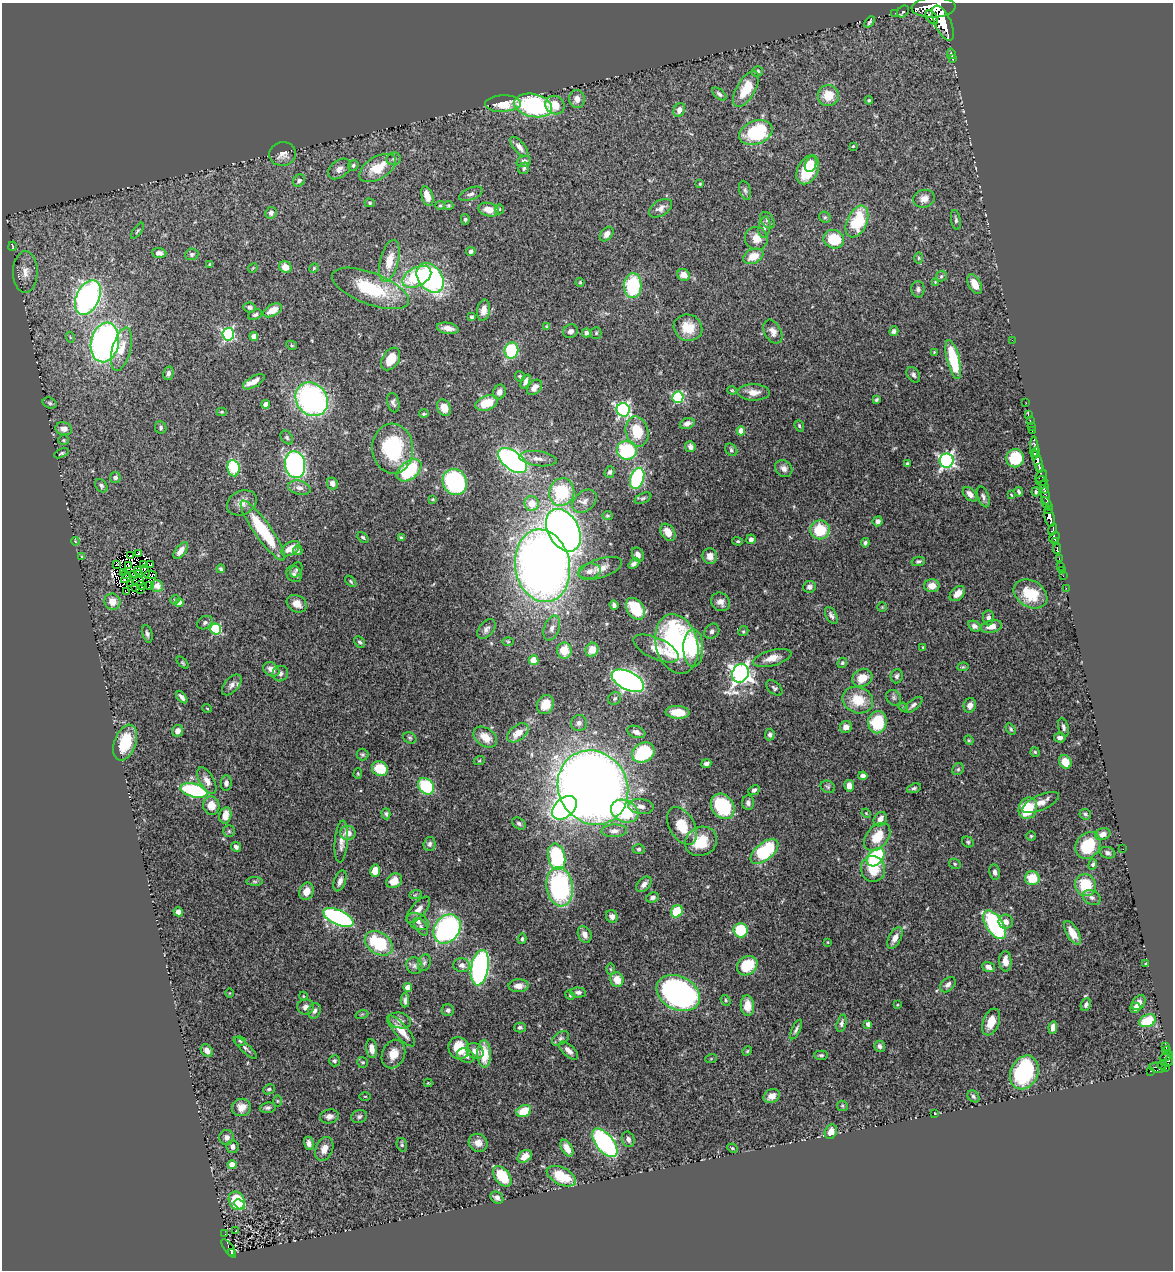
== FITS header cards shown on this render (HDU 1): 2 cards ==
NAXIS1  =                 1171
NAXIS2  =                 1268

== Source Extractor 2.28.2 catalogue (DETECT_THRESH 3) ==
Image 1171 x 1268 px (HDU 1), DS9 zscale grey, 1 PNG px = 1 image px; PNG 1175 x 1272 px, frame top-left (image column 1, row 1268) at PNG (2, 3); each listed source drawn as its Kron ellipse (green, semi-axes under 4 px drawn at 4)
Background 0.518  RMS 0.025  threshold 0.0756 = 3 sigma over >= 5 px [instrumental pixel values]
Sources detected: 492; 6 with non-positive FLUX_AUTO (blend fragments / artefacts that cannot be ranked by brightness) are neither listed nor drawn; the other 486 listed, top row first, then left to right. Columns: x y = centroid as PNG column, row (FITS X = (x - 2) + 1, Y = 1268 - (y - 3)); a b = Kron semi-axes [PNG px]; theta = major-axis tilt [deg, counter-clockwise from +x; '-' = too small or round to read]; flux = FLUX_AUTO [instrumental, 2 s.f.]
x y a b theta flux
934 8 22 10 2 3500
903 12 6 5 - 2.4
895 13 2 2 - 6.4
932 17 8 5 -52 280
870 22 6 3 48 3.7
943 23 19 8 -65 2100
951 54 5 3 - 2.5
953 59 3 2 - 1.3
757 71 6 5 - 4
746 89 20 9 59 44
719 94 8 5 -40 4.1
828 95 10 10 - 32
577 99 9 7 -83 12
869 100 4 4 - 2.4
503 104 18 8 3 39
533 105 19 11 -12 230
555 105 10 9 - 27
679 110 7 5 68 9.7
756 132 17 11 20 120
853 146 3 2 - 1.4
519 147 12 5 -50 10
283 154 13 12 - 15
394 159 7 6 - 4.1
524 161 7 5 20 6.7
811 164 8 5 70 13
353 165 5 5 - 3.6
377 168 20 11 31 46
524 168 6 5 - 3.5
339 169 13 8 38 10
808 170 15 10 63 60
299 181 6 5 - 5.3
700 184 4 3 - 1.8
745 190 10 5 -74 3.8
471 194 12 6 21 6.4
427 196 10 5 -73 18
924 199 11 8 14 13
370 203 5 4 - 2.2
440 205 5 4 - 2.2
449 206 5 4 - 2.1
661 208 12 7 31 9.4
499 209 5 4 - 2.2
489 210 10 6 -14 18
271 213 6 5 - 5.4
825 217 6 5 - 2.6
465 219 5 4 - 2.6
767 220 9 6 -55 4.5
956 220 10 4 -80 4.3
857 222 17 10 66 91
764 227 10 6 82 6.7
138 231 9 3 53 2.6
607 234 8 5 50 7.5
756 238 12 11 - 18
834 239 10 9 - 68
12 246 5 2 - 1.5
471 251 5 4 - 4.1
159 253 7 5 -5 6.7
192 254 6 6 - 3.6
753 256 10 7 25 23
918 258 6 4 -89 2.1
389 261 21 9 76 32
210 264 3 3 - 2.2
285 267 6 5 - 15
253 268 5 4 - 1.6
314 268 5 4 - 1.7
25 272 21 12 90 23
684 275 7 5 -29 14
941 276 6 5 - 3
417 277 15 9 27 110
430 278 16 12 -53 320
580 282 4 4 - 1.7
935 282 3 3 - 1.4
975 284 10 6 -61 24
633 286 12 8 88 130
370 288 41 16 -21 100
918 289 8 6 -89 4.6
88 297 18 11 64 510
250 307 6 5 - 5
272 310 10 5 29 20
484 310 11 6 80 13
255 315 7 5 24 4.1
472 317 3 3 - 2.7
546 326 3 3 - 1.3
448 328 11 5 -9 13
688 328 14 13 - 31
570 331 7 6 - 6.6
894 331 5 4 - 4.8
773 332 13 8 -62 11
586 333 4 4 - 6.8
596 333 5 5 - 2.7
228 334 6 6 - 240
254 336 4 4 - 15
70 337 5 3 - 1.7
1012 340 2 2 - 68
105 342 20 14 79 540
292 345 6 4 -29 2.2
121 349 22 9 75 26
511 350 8 7 - 120
934 352 4 4 - 1.5
391 359 12 8 58 34
953 360 20 6 -76 95
168 373 7 5 80 5.1
913 375 8 6 -58 4.7
520 376 5 5 - 2.9
525 381 7 4 66 6.3
254 382 12 5 30 13
535 387 9 6 47 11
732 390 4 4 - 1.7
499 392 7 6 - 8.1
754 392 16 8 -1 15
678 397 6 5 - 160
312 399 18 15 -51 400
876 400 4 3 - 2.7
50 403 7 5 -17 3.2
393 403 10 6 -77 5.5
487 403 12 7 21 37
1026 403 2 2 - 7.3
265 404 4 4 - 11
444 408 8 6 -68 21
623 410 7 6 - 360
222 412 5 4 - 1.9
424 414 5 3 - 2.5
1028 415 3 2 - 7.1
1030 420 3 2 - 15
687 423 7 5 19 8.2
799 426 6 4 -70 2.6
1031 427 2 2 - 6.3
161 428 6 5 - 3.5
64 429 8 6 -11 13
741 431 4 4 - 19
1032 431 2 2 - 5.1
637 432 15 11 -77 53
287 437 8 5 -51 3.5
64 440 5 4 - 1.9
690 447 5 5 - 6.2
1034 448 11 4 -88 600
393 449 25 20 -85 130
627 450 10 9 - 120
731 450 7 5 -49 3.5
1036 452 4 2 - 290
61 453 7 4 24 2.5
1015 458 9 9 - 73
538 459 19 7 -7 12
513 461 17 9 -37 510
947 461 7 7 - 440
1038 462 11 4 -73 850
908 464 4 3 - 3.3
295 465 13 10 -79 340
233 468 8 6 -82 100
784 468 9 8 - 8.2
1039 468 4 3 - 210
409 470 14 9 38 110
610 472 6 5 - 4.1
1041 476 7 5 53 130
115 478 5 5 - 6.2
637 478 11 6 72 220
1041 481 6 4 1 92
455 482 13 12 - 200
332 483 6 5 - 8.4
101 486 7 5 -51 3.9
1044 487 6 2 -77 66
299 488 11 7 -14 9.3
562 492 14 12 71 99
1019 492 5 3 - 3.4
1036 492 4 3 - 2.7
970 494 8 5 -46 9.9
1011 495 4 3 - 1.4
1046 496 9 3 -83 210
983 497 11 5 -70 5.4
643 498 9 5 25 3.9
433 499 4 3 - 1.6
585 501 14 9 41 12
242 503 15 11 27 15
532 503 7 7 - 25
1047 504 8 4 -54 280
1048 509 3 2 - 120
607 516 5 4 - 2.1
1049 517 10 5 -76 910
878 521 5 5 - 6.6
563 530 23 15 -60 1400
820 530 10 9 - 56
1053 530 6 4 75 210
263 531 36 8 -54 100
668 532 9 6 -57 19
363 537 6 3 -41 2.5
1054 537 6 5 - 500
401 538 4 3 - 2.3
751 539 5 4 - 6.5
75 541 4 3 - 1.3
738 541 5 4 - 2.1
1055 541 4 3 - 350
865 543 5 4 - 4
291 549 10 6 35 21
1057 549 5 3 - 110
298 550 5 4 - 3.6
181 551 10 5 52 12
139 554 3 2 - 6.8
638 555 7 5 -66 9.3
130 556 3 2 - 3
710 556 8 7 - 11
82 557 4 2 - 1.4
1059 558 3 2 - 35
918 561 7 4 12 3.4
143 564 3 2 - 1.8
151 564 3 2 - 1.5
634 564 6 4 39 5.7
117 565 3 2 - 3.8
129 565 3 2 - 3.2
542 566 37 27 -79 1500
1061 567 3 3 - 21
600 568 23 9 19 20
221 569 4 3 - 2.6
296 570 8 5 63 3.3
137 571 3 2 - 2.6
589 571 11 7 12 10
1062 571 2 2 - 3.6
123 572 4 2 - 3.1
145 572 6 2 -69 5.9
139 574 3 2 - 1.4
294 574 8 7 - 5.8
126 575 3 2 - 2.9
133 575 3 2 - 1.8
150 575 6 3 1 5
1063 576 2 2 - 7.4
126 578 6 3 49 3.5
138 581 6 2 23 0.13
351 581 7 4 -46 2.4
131 583 4 2 - 0.49
141 585 4 2 - 1.7
149 586 3 2 - 2.1
157 586 6 5 - 8.4
932 586 8 6 0 17
136 587 3 3 - 4.1
809 587 6 6 - 6.1
1066 588 2 2 - 8.1
140 590 3 2 - 1.9
127 592 3 3 - 4.7
957 594 9 6 44 16
1030 594 18 13 -31 48
175 600 5 4 - 2.2
112 602 8 8 - 18
720 602 10 8 -46 9.6
179 603 4 4 - 11
297 604 10 8 -30 15
614 605 5 4 - 4.9
882 607 5 5 - 2
635 609 12 8 -56 61
831 615 9 5 -62 5.3
988 618 7 5 -86 6.7
205 623 8 6 32 4.2
974 626 6 5 - 6
992 626 11 6 13 13
552 628 13 7 69 9.7
216 629 5 5 - 150
486 629 11 7 50 7.4
712 631 8 7 - 6.2
743 631 5 4 - 2.3
147 634 9 5 -73 4.7
360 642 6 4 -48 3.4
508 642 6 4 -1 2.4
677 644 30 21 -75 260
923 647 4 4 - 1.5
656 648 24 10 -24 27
693 648 19 10 -90 63
592 650 7 6 - 20
564 651 8 7 - 32
772 658 20 7 15 20
534 660 5 5 - 30
183 663 7 3 -45 2.2
842 663 5 4 - 3.1
963 667 6 4 7 2
271 669 8 6 -35 13
740 673 9 8 - 930
280 674 8 7 - 6.5
897 676 7 6 - 5.4
862 678 10 8 27 28
628 681 17 9 -26 680
232 685 12 7 49 8.1
774 688 9 6 -40 4.2
182 697 7 4 -49 6.9
615 698 7 6 - 3.6
894 698 8 7 - 4.4
858 700 15 13 -20 44
545 704 10 8 63 23
913 705 11 5 39 5.4
970 705 7 6 - 9.6
903 707 5 3 - 1.7
207 708 5 3 - 1.3
677 712 12 6 -5 28
877 722 11 9 79 75
579 723 8 7 - 6.6
846 727 6 6 - 11
1063 727 9 5 -75 5.3
1011 729 6 4 -59 2.9
178 731 6 5 - 8.6
636 732 9 5 -20 8.5
518 733 12 7 37 21
770 735 6 5 - 5.6
485 737 13 9 -36 23
410 738 7 5 -28 3.1
1060 738 5 4 - 6.3
969 740 5 4 - 1.9
125 743 19 10 70 67
1035 752 5 4 - 2.2
643 753 12 9 30 120
362 755 6 6 - 2.9
479 761 5 3 - 1.9
1065 762 7 6 - 29
706 764 5 4 - 5.3
380 769 8 7 - 50
958 769 6 5 - 3.3
358 774 5 4 - 1.9
863 776 4 4 - 7.4
207 780 15 7 -62 12
226 783 7 5 89 6.3
426 786 9 7 -47 110
849 786 6 5 - 13
828 787 7 6 - 3.7
593 788 38 34 -60 2500
914 788 7 4 22 3.5
194 790 14 6 -14 170
754 790 6 4 24 4.1
748 803 7 6 - 5.3
1041 803 20 7 24 16
211 806 9 8 - 22
641 806 13 7 -6 11
723 806 13 11 -54 120
564 808 14 9 42 400
1028 808 11 9 67 69
625 811 14 11 -24 130
866 813 5 3 - 1.6
386 814 5 4 - 3.3
1085 814 6 5 - 3.2
225 815 8 6 79 21
880 819 8 6 58 12
519 824 7 5 -34 3.9
682 826 20 12 -59 44
229 831 6 6 - 3.1
614 831 13 6 2 9.7
348 833 8 7 - 14
1103 834 8 5 17 9.6
1031 836 4 4 - 2.1
877 837 16 10 50 40
341 841 21 6 85 13
701 841 16 14 30 51
968 842 6 5 - 2.7
430 844 7 6 - 4.9
1088 845 14 11 54 62
236 847 5 4 - 5.3
639 849 6 4 1 2.8
1123 849 2 2 - 1.2
764 851 16 8 39 120
1108 853 8 5 -17 5.1
557 857 13 8 -77 160
876 857 10 7 50 160
955 864 6 5 - 2.9
1093 864 5 4 - 4.2
873 869 13 12 - 35
375 871 6 5 - 20
995 872 7 5 -79 5.4
1032 878 7 7 - 39
254 881 8 4 -1 3.4
340 881 11 5 70 8.6
394 881 8 6 35 21
644 884 9 6 45 7.3
1086 885 11 10 - 58
560 887 19 13 -82 230
306 891 9 7 68 18
415 895 6 3 19 2.4
652 897 6 5 - 5.4
1092 898 9 7 -31 6
418 910 16 7 49 14
677 911 6 5 - 55
178 912 5 4 - 7.8
612 916 6 5 - 7.4
338 917 16 7 -24 340
418 921 11 7 -27 8.8
1006 922 7 7 - 11
995 925 16 8 -57 190
421 927 10 5 -58 5.3
447 929 15 12 55 350
741 930 7 7 - 76
1072 933 13 6 -59 18
585 934 9 6 -63 10
895 938 12 6 62 12
522 939 5 4 - 3.2
828 942 4 3 - 1.2
379 943 15 10 -34 100
1005 961 10 6 -87 16
424 963 8 6 70 4.3
1145 964 3 3 - 2.1
462 965 8 7 - 9.5
414 966 8 8 - 5.8
747 966 11 9 36 57
988 967 7 5 -19 8.9
480 968 18 8 80 460
610 969 6 4 -88 2.3
617 980 7 6 - 22
948 985 9 6 43 7.2
518 986 10 6 2 15
408 987 4 4 - 27
578 992 8 5 -5 5.2
229 993 4 3 - 1.3
678 993 23 16 -26 450
570 995 5 4 - 1.9
303 996 4 3 - 1.2
405 1000 7 4 89 5.2
726 1000 6 4 -51 2.5
1139 1002 8 6 51 9.1
747 1005 10 7 -87 22
897 1005 3 2 - 1.3
1086 1005 7 5 67 4.5
306 1007 8 7 - 8.1
1135 1008 5 5 - 7.7
448 1010 6 6 - 4
314 1011 8 6 71 5.9
362 1014 6 4 19 2
400 1020 11 7 -15 8.6
1147 1021 8 6 24 53
991 1022 14 8 69 23
842 1023 9 5 75 5
868 1024 4 4 - 7.7
520 1027 6 5 - 4
1053 1027 6 4 82 10
796 1030 10 3 64 4.3
401 1031 20 6 -49 24
560 1038 9 6 33 4.9
240 1041 6 4 -15 2.6
880 1046 5 5 - 5.9
1165 1047 3 3 - 63
246 1048 15 4 -43 5.3
459 1048 11 10 - 48
372 1049 9 5 -83 13
568 1050 11 5 -43 10
207 1051 7 5 -48 9.5
475 1051 9 7 -42 13
747 1051 5 4 - 2.1
1167 1051 4 3 - 80
393 1054 15 11 67 22
484 1054 14 7 -88 40
821 1055 7 4 0 3.3
466 1056 9 6 -26 7.8
1166 1056 7 3 27 100
711 1059 6 3 20 1.8
334 1061 5 5 - 3.7
1169 1061 5 3 - 7.6
362 1062 5 5 - 3.7
1162 1065 5 3 - 35
1158 1068 8 5 -8 91
1165 1068 3 2 - 30
1151 1071 4 2 - 9.8
1024 1072 17 13 65 210
428 1083 4 4 - 1.5
269 1089 6 5 - 2.9
365 1096 5 3 - 1.5
772 1096 8 6 25 14
973 1096 7 5 -46 3.7
277 1101 6 4 -89 1.8
842 1106 5 5 - 2.3
241 1107 9 8 - 16
268 1108 8 5 6 4
524 1111 8 5 26 44
934 1113 3 2 - 1.2
329 1116 9 7 11 8.8
359 1116 8 6 19 4.3
831 1132 7 6 - 15
227 1137 7 7 - 6.5
628 1139 8 6 -68 6.2
309 1143 7 4 -76 7
478 1143 9 8 - 13
605 1143 17 8 -51 340
402 1145 7 5 -76 3.1
233 1147 6 6 - 6.9
567 1148 9 5 -60 16
732 1148 5 3 - 2
324 1149 12 8 67 15
525 1156 8 5 36 13
232 1165 4 4 - 27
502 1176 12 7 -51 55
561 1176 16 8 -26 58
497 1198 7 5 -35 5.5
237 1201 9 7 -63 83
240 1204 6 3 -41 32
236 1231 3 2 - 2.6
225 1234 2 2 - 0.85
229 1248 11 4 -55 65
231 1252 3 3 - 46
At the frame edge (FLAGS 8, measured only in part): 1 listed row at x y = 934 8
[6 non-positive-flux detections neither listed nor drawn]